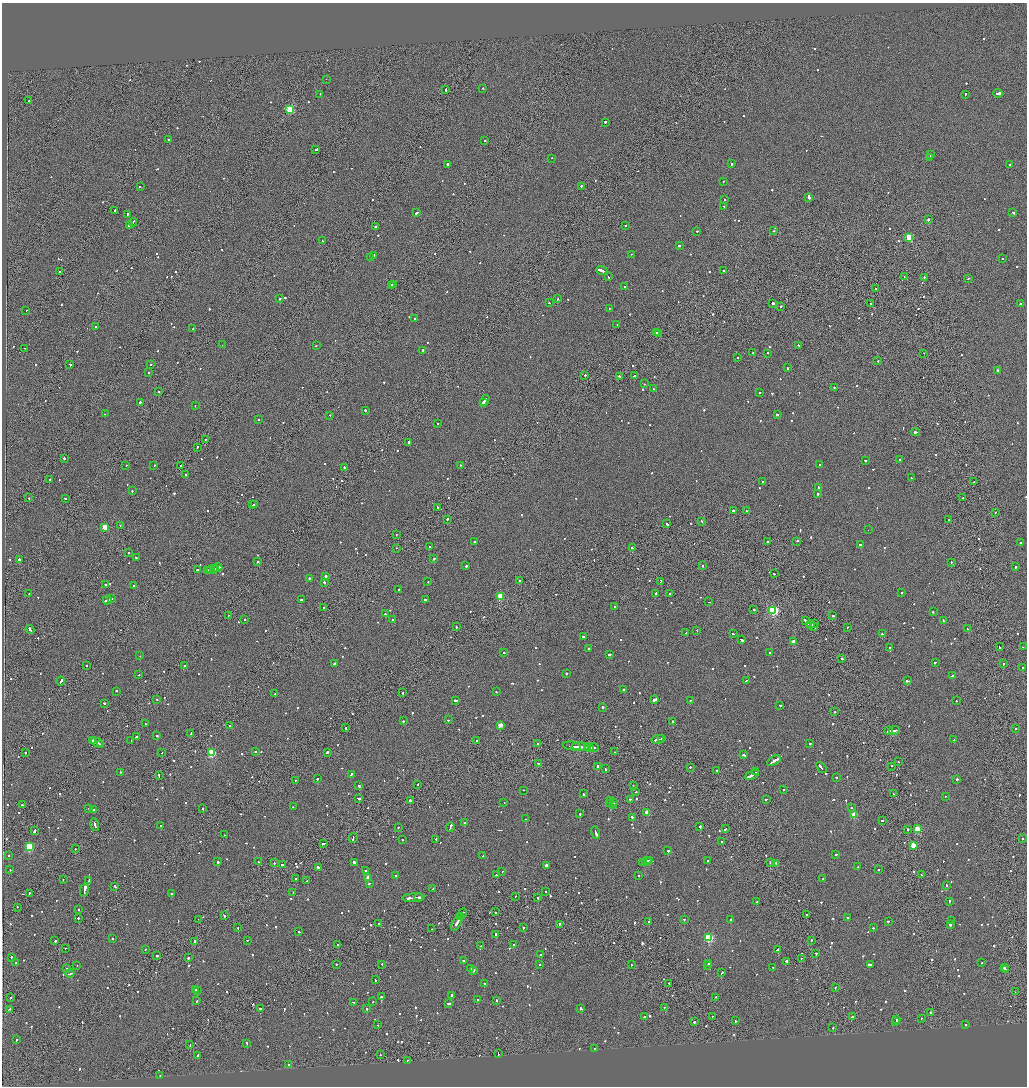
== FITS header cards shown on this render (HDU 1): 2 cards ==
NAXIS1  =                 2050
NAXIS2  =                 2168

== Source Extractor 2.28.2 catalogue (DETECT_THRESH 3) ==
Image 2050 x 2168 px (HDU 1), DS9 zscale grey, zoomed out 1/2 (1 PNG px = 2 x 2 image px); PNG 1029 x 1088 px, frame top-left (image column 2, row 2167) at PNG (2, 3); each listed source drawn as its Kron ellipse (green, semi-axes under 4 px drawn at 4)
Background -0.0941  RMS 0.067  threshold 0.2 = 3 sigma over >= 5 px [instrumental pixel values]
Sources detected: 1149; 46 cannot appear on this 1/2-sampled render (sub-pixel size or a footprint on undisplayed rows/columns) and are neither listed nor drawn; of the other 1103, the 500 brightest by FLUX_AUTO listed and drawn (603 fainter detections omitted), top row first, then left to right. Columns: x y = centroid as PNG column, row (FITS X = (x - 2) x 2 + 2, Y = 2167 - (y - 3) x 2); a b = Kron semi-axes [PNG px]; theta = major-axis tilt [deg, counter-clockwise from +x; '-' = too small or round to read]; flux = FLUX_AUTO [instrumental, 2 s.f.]
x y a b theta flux
326 79 2 1 - 460
483 88 2 2 - 100
446 89 3 1 - 230
998 93 4 2 - 520
320 94 2 2 - 93
965 95 2 2 - 140
29 101 2 2 - 88
290 109 3 3 - 640
605 122 2 2 - 860
168 140 2 2 - 110
485 141 2 2 - 180
316 149 2 2 - 610
930 155 3 2 - 150
552 158 2 2 - 240
930 158 3 2 - 160
447 164 2 2 - 430
731 164 2 2 - 280
1010 164 2 2 - 97
723 181 2 2 - 110
581 186 3 2 - 120
140 187 2 2 - 110
809 197 3 2 - 380
725 199 2 1 - 93
723 206 2 1 - 97
115 210 2 2 - 220
417 212 3 2 - 270
1013 213 3 2 - 170
127 214 3 2 - 150
928 219 2 2 - 460
133 222 4 2 - 370
130 225 3 2 - 1600
375 226 2 2 - 210
625 226 2 2 - 190
697 231 2 2 - 160
774 231 2 2 - 130
909 237 3 3 - 570
322 241 2 2 - 100
679 246 3 2 - 140
631 254 2 2 - 120
374 255 2 2 - 290
371 258 2 2 - 110
1002 258 2 2 - 120
59 271 2 2 - 97
602 271 5 2 - 760
723 271 2 2 - 520
904 276 2 1 - 240
608 277 2 2 - 110
924 277 2 2 - 110
968 278 2 2 - 190
391 285 2 1 - 620
394 285 2 1 - 620
624 286 2 1 - 97
875 289 2 1 - 140
279 299 2 2 - 220
558 299 2 2 - 140
549 303 2 2 - 98
773 304 2 2 - 770
871 304 2 2 - 87
1020 304 2 2 - 110
781 306 2 1 - 240
609 308 2 2 - 87
26 310 2 2 - 87
415 319 2 2 - 110
617 324 2 2 - 110
95 327 2 2 - 130
193 329 2 2 - 230
656 333 3 2 - 520
659 333 2 1 - 280
222 345 2 1 - 170
798 345 2 2 - 130
316 346 2 2 - 84
25 348 2 2 - 610
423 350 2 2 - 290
753 353 2 2 - 87
768 353 2 2 - 94
924 353 2 1 - 190
737 357 2 2 - 140
878 361 2 2 - 93
70 364 2 2 - 130
151 365 2 2 - 94
787 368 2 2 - 140
998 371 2 2 - 94
148 373 2 2 - 96
585 375 2 2 - 400
634 375 2 2 - 150
619 376 2 2 - 150
644 384 2 2 - 140
834 387 2 2 - 130
653 389 2 1 - 330
159 392 2 2 - 110
760 392 2 2 - 140
485 400 5 2 - 400
140 402 2 2 - 250
483 402 3 2 - 280
195 406 2 2 - 94
365 410 2 2 - 130
105 414 2 2 - 87
330 415 2 2 - 130
777 415 2 2 - 250
258 420 2 2 - 95
438 424 2 2 - 500
916 432 4 2 - 240
205 439 2 1 - 130
409 442 2 2 - 440
197 447 3 1 - 90
64 458 2 2 - 250
899 459 2 2 - 120
865 460 2 2 - 130
154 465 2 2 - 110
180 465 2 2 - 100
460 465 2 2 - 98
820 465 2 2 - 99
126 466 2 1 - 140
345 468 3 2 - 180
185 474 2 2 - 140
911 478 3 2 - 200
49 480 2 2 - 93
763 481 2 2 - 180
974 482 2 2 - 230
818 487 3 2 - 140
132 491 2 2 - 91
818 494 2 2 - 580
29 498 2 2 - 84
65 498 2 2 - 110
963 498 2 2 - 210
254 504 3 2 - 310
252 505 2 1 - 190
438 508 3 2 - 210
734 511 3 2 - 690
746 511 2 2 - 100
995 512 2 2 - 87
447 519 2 2 - 210
948 520 2 1 - 150
702 521 2 1 - 500
667 524 3 2 - 100
120 525 2 2 - 91
105 527 3 3 - 430
868 530 2 1 - 1500
396 534 2 1 - 160
767 541 2 2 - 110
797 541 2 2 - 380
475 542 2 2 - 140
1020 542 2 2 - 180
861 545 3 1 - 860
429 547 3 2 - 320
397 548 2 1 - 110
632 548 2 2 - 870
128 553 2 2 - 620
136 558 2 2 - 120
19 559 2 2 - 950
434 559 2 2 - 140
258 561 2 2 - 180
952 562 2 2 - 140
466 565 2 2 - 340
703 565 2 2 - 140
218 567 4 2 - 490
1015 567 2 2 - 220
215 569 3 2 - 510
198 570 3 2 - 210
207 570 4 2 - 210
212 570 6 1 2 420
774 574 2 2 - 120
325 576 2 2 - 540
309 578 2 2 - 180
520 581 2 2 - 240
661 581 3 2 - 170
324 582 2 2 - 230
428 582 2 2 - 210
106 584 2 2 - 130
133 585 2 2 - 100
399 589 2 2 - 84
656 593 2 2 - 440
902 593 2 2 - 110
29 594 2 2 - 150
669 594 3 2 - 140
500 596 3 3 - 580
111 599 3 2 - 310
107 600 4 2 - 690
301 600 3 2 - 120
425 600 2 2 - 130
709 602 2 2 - 130
615 606 2 2 - 150
324 607 2 2 - 230
754 610 2 2 - 130
773 610 3 3 - 1700
933 611 2 2 - 92
385 614 2 2 - 210
228 615 2 1 - 130
833 616 3 2 - 130
244 619 2 2 - 120
393 620 2 2 - 95
805 620 3 2 - 110
943 620 2 2 - 160
815 623 2 1 - 88
811 625 4 2 - 1500
456 626 3 1 - 180
814 627 4 1 - 1100
847 627 2 1 - 180
30 629 4 2 - 370
968 629 3 2 - 240
697 630 2 2 - 88
686 633 2 2 - 93
733 634 2 1 - 160
882 634 2 2 - 550
583 637 2 2 - 310
742 640 3 2 - 250
793 641 3 2 - 770
890 647 2 2 - 100
999 647 3 1 - 200
1023 647 2 2 - 98
589 649 2 2 - 160
504 653 2 2 - 94
769 653 2 2 - 100
609 654 2 2 - 230
140 656 2 1 - 150
842 659 2 2 - 140
935 662 3 2 - 150
335 663 4 2 - 220
1003 663 2 2 - 110
86 666 2 2 - 120
185 666 3 2 - 350
1023 668 2 2 - 600
566 673 2 2 - 180
139 675 2 2 - 120
953 676 4 2 - 230
746 680 2 2 - 110
61 681 4 2 - 320
907 681 4 2 - 220
623 690 2 2 - 100
117 691 2 2 - 190
496 692 2 2 - 89
402 693 2 2 - 120
275 694 2 1 - 94
157 699 2 2 - 84
654 699 4 2 - 650
456 700 3 2 - 270
690 700 2 2 - 130
956 701 2 1 - 130
105 703 2 2 - 250
779 705 2 2 - 160
602 707 2 2 - 170
835 712 2 2 - 97
448 720 2 2 - 96
403 721 2 1 - 290
672 721 2 2 - 140
145 724 2 2 - 190
500 725 3 2 - 210
230 726 2 1 - 570
346 728 2 2 - 120
1016 729 2 1 - 120
894 730 5 2 - 620
889 731 3 2 - 200
191 733 3 2 - 240
157 735 2 2 - 150
136 737 3 2 - 340
661 738 2 1 - 160
658 739 6 2 12 500
93 740 4 2 - 270
477 740 3 2 - 180
954 740 2 1 - 85
131 741 2 2 - 140
97 742 6 2 -28 430
810 743 2 2 - 360
100 744 2 1 - 110
538 744 3 2 - 130
572 746 9 2 -6 410
581 747 9 2 -3 540
587 747 3 2 - 260
590 747 2 1 - 220
593 747 5 2 - 400
25 752 2 2 - 130
255 752 2 2 - 160
327 752 3 2 - 380
614 752 2 1 - 310
162 753 2 2 - 120
212 753 3 3 - 930
744 755 3 2 - 200
774 761 7 2 31 1100
898 762 2 1 - 100
538 763 2 2 - 100
598 766 2 2 - 670
892 766 2 1 - 230
690 767 2 2 - 160
821 768 6 2 -50 630
606 769 4 2 - 510
716 770 2 2 - 97
120 772 2 2 - 110
756 772 2 1 - 170
351 774 2 2 - 180
752 775 7 2 28 870
159 776 4 1 - 290
836 777 2 2 - 150
317 779 2 2 - 290
957 779 2 2 - 390
295 780 2 2 - 120
418 784 2 2 - 130
633 785 2 2 - 100
359 786 2 2 - 310
523 790 2 2 - 150
783 790 3 2 - 120
636 791 2 2 - 120
583 794 2 2 - 200
893 794 2 1 - 100
945 796 2 1 - 100
358 798 3 2 - 300
630 799 2 2 - 130
766 799 2 2 - 95
410 800 2 2 - 360
610 800 3 2 - 11000
504 802 2 2 - 94
614 802 2 2 - 200
610 803 2 1 - 1800
22 805 2 2 - 120
614 805 4 2 - 210
293 807 2 2 - 87
851 807 2 2 - 89
89 808 2 2 - 84
203 808 2 2 - 620
94 810 2 2 - 110
647 812 2 2 - 180
580 814 2 2 - 220
854 815 3 3 - 320
632 817 2 2 - 270
526 819 2 2 - 280
883 820 3 2 - 140
464 822 2 2 - 130
95 824 7 2 -77 660
161 826 2 2 - 110
700 826 2 2 - 460
398 827 2 2 - 110
450 827 5 2 - 380
726 829 3 2 - 190
907 829 2 2 - 260
917 829 3 3 - 390
34 831 4 2 - 420
596 833 6 2 -72 410
225 835 2 2 - 91
353 838 5 1 - 530
1023 838 2 2 - 88
402 840 2 2 - 98
436 840 2 2 - 100
721 842 2 2 - 91
324 843 4 2 - 290
913 845 3 2 - 310
29 846 3 3 - 920
75 849 2 1 - 98
668 851 2 2 - 270
836 854 3 2 - 99
9 855 2 2 - 170
483 856 2 2 - 110
649 860 2 2 - 270
646 861 5 2 - 330
708 861 2 2 - 96
218 862 2 2 - 230
258 862 2 2 - 200
770 862 2 2 - 270
274 863 2 1 - 430
355 863 3 2 - 2000
643 863 2 2 - 210
776 863 2 1 - 88
282 865 2 2 - 170
546 865 3 2 - 1100
318 867 3 2 - 170
857 867 2 2 - 110
878 869 2 2 - 110
10 870 2 2 - 100
365 870 2 2 - 220
502 871 2 2 - 130
496 875 3 2 - 230
639 875 2 2 - 350
921 875 2 1 - 95
396 876 2 2 - 130
368 877 2 2 - 120
295 879 2 2 - 150
823 879 2 2 - 250
63 880 2 2 - 100
89 881 4 2 - 290
307 881 2 2 - 93
370 883 2 1 - 320
946 885 2 2 - 120
115 886 2 2 - 230
433 889 2 2 - 88
84 890 6 2 77 1000
545 891 2 2 - 270
293 892 2 2 - 93
29 893 2 1 - 93
171 894 2 1 - 100
515 896 2 2 - 120
419 897 4 2 - 300
413 898 11 2 5 900
538 898 2 2 - 170
949 901 2 2 - 120
757 902 2 2 - 310
17 907 2 1 - 120
79 909 2 2 - 110
496 912 2 2 - 85
463 913 5 1 - 660
224 915 3 2 - 170
806 915 2 2 - 370
460 916 3 1 - 380
847 917 2 2 - 98
78 918 2 2 - 860
198 919 2 1 - 340
684 919 2 2 - 170
731 919 2 2 - 520
951 920 2 2 - 120
649 921 2 2 - 290
888 921 2 2 - 220
457 923 9 2 62 590
379 924 2 1 - 140
559 924 2 1 - 130
950 925 2 2 - 440
238 927 2 2 - 110
523 928 2 2 - 150
873 928 2 2 - 100
432 929 2 2 - 110
299 932 2 2 - 110
496 934 2 2 - 860
708 937 3 3 - 1200
113 938 2 2 - 190
247 940 2 1 - 170
811 940 2 2 - 110
55 941 3 2 - 230
195 942 3 2 - 260
514 944 2 2 - 150
337 945 2 2 - 130
481 946 2 2 - 130
65 948 2 1 - 140
145 949 2 2 - 110
778 949 3 2 - 430
816 953 2 2 - 400
540 955 2 2 - 85
157 956 3 2 - 230
11 957 2 2 - 480
188 958 2 2 - 420
801 958 2 1 - 110
464 961 2 2 - 170
787 962 3 2 - 600
15 963 2 2 - 100
982 963 2 2 - 110
336 964 2 1 - 110
382 964 2 1 - 87
539 964 2 2 - 110
708 964 2 2 - 160
870 964 4 2 - 290
77 965 2 1 - 120
631 965 2 2 - 120
707 965 2 2 - 120
773 967 2 2 - 110
67 968 2 2 - 280
471 968 3 2 - 120
1004 968 2 2 - 340
474 970 3 2 - 140
1006 970 2 1 - 90
70 973 4 2 - 250
722 973 3 2 - 140
375 980 2 2 - 120
484 983 2 2 - 130
669 983 2 2 - 170
835 987 2 2 - 91
195 990 2 2 - 170
198 990 2 1 - 94
1015 992 2 1 - 85
451 995 3 2 - 310
381 997 2 2 - 1100
716 997 2 2 - 120
11 998 2 2 - 140
478 1000 2 2 - 90
497 1000 2 2 - 170
197 1001 2 2 - 120
354 1002 3 2 - 190
373 1002 2 1 - 120
449 1003 3 2 - 230
581 1008 3 2 - 200
664 1008 2 1 - 110
10 1009 4 2 - 300
260 1009 2 2 - 420
367 1009 2 2 - 190
931 1012 2 2 - 150
712 1016 2 1 - 120
644 1017 2 2 - 1300
852 1017 3 2 - 190
921 1018 2 1 - 86
897 1020 4 2 - 330
735 1021 2 2 - 100
695 1022 3 2 - 110
895 1022 2 2 - 180
378 1025 2 1 - 86
966 1025 2 2 - 100
833 1028 2 2 - 110
16 1040 2 2 - 100
247 1043 2 2 - 99
190 1045 2 1 - 92
595 1048 2 2 - 280
498 1054 4 1 - 290
380 1055 2 2 - 100
197 1056 2 2 - 86
407 1060 2 2 - 89
288 1065 2 2 - 94
160 1076 2 2 - 87
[603 fainter detections neither listed nor drawn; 46 sub-pixel or undisplayed-footprint detections neither listed nor drawn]